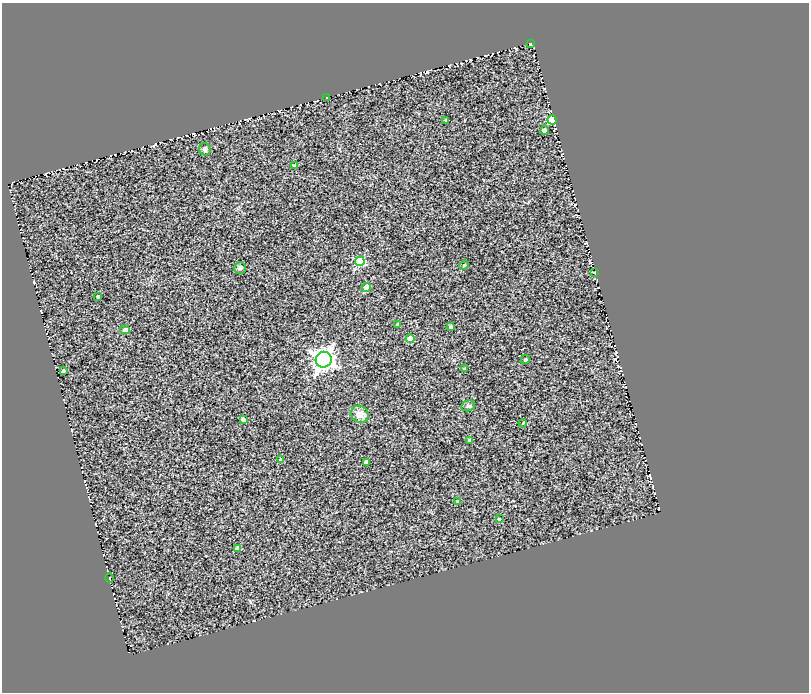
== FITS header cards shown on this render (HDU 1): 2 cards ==
NAXIS1  =                  807
NAXIS2  =                  690

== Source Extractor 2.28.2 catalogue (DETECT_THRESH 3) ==
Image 807 x 690 px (HDU 1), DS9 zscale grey, 1 PNG px = 1 image px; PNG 811 x 694 px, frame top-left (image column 1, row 690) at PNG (2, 3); each listed source drawn as its Kron ellipse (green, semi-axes under 4 px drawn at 4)
Background 0.538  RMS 0.76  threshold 2.27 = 3 sigma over >= 5 px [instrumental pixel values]
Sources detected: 32; all 32 listed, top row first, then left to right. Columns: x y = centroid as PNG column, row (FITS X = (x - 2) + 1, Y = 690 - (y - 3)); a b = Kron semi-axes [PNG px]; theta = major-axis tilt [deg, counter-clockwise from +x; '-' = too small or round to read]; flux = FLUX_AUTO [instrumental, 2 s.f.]
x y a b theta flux
530 44 3 2 - 47
327 97 3 2 - 32
446 120 3 3 - 52
552 120 4 4 - 1500
545 130 4 4 - 220
205 149 6 6 - 140
295 165 3 3 - 75
360 261 5 4 - 2600
464 265 5 3 - 42
240 268 6 6 - 88
594 272 3 2 - 31
366 287 4 4 - 680
98 296 3 3 - 52
398 325 4 3 - 190
451 327 4 3 - 140
125 330 5 4 - 190
410 339 4 4 - 790
324 360 8 8 - 27000
525 360 4 4 - 78
464 368 3 3 - 41
63 371 3 3 - 100
468 406 7 5 15 110
360 414 9 8 - 430
243 420 4 3 - 150
523 423 4 3 - 40
470 441 4 3 - 150
281 459 4 4 - 110
366 462 4 4 - 240
457 501 4 3 - 46
499 519 3 3 - 67
237 548 4 4 - 230
109 578 4 3 - 24